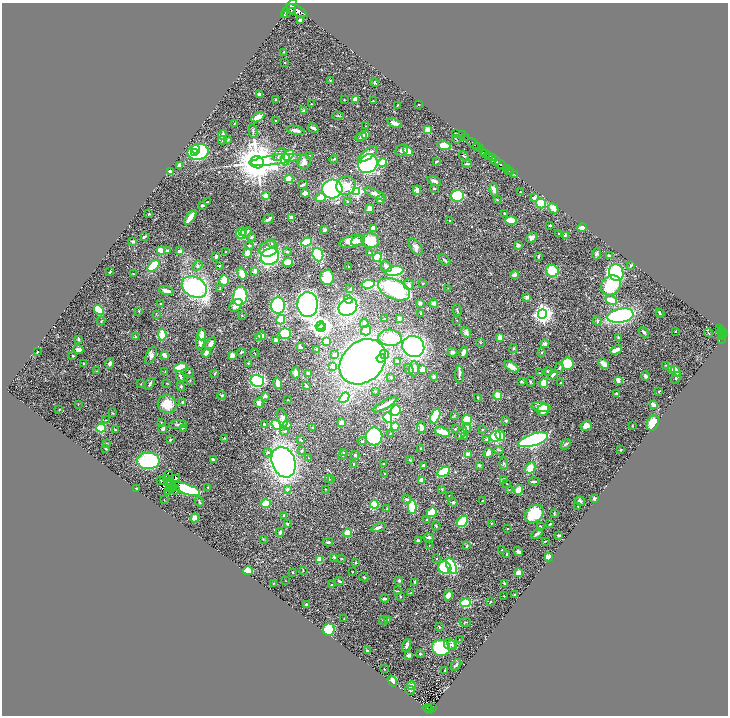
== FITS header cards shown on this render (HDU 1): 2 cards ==
NAXIS1  =                 1452
NAXIS2  =                 1427

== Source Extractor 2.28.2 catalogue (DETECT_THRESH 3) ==
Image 1452 x 1427 px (HDU 1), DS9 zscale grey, zoomed out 1/2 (1 PNG px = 2 x 2 image px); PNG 730 x 718 px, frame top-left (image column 1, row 1426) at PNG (2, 3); each listed source drawn as its Kron ellipse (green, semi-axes under 4 px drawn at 4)
Background 0.721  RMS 0.027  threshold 0.0822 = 3 sigma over >= 5 px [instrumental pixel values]
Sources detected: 534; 36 cannot appear on this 1/2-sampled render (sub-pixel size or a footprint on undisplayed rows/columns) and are neither listed nor drawn; the other 498 listed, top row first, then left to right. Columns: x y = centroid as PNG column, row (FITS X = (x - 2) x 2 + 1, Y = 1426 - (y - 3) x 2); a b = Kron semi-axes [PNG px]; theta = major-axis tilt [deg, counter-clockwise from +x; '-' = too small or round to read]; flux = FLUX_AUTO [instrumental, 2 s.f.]
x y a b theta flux
289 9 10 5 57 1500
293 11 3 2 - 290
297 11 11 5 -26 1800
285 15 3 1 - 100
300 20 4 3 - 11
284 52 3 2 - 3.3
285 63 2 2 - 2.7
330 81 3 2 - 2.9
375 83 4 3 - 5.9
259 95 4 3 - 14
275 99 2 2 - 4
355 99 4 3 - 60
344 100 2 2 - 3.4
373 101 3 2 - 2.8
311 104 2 2 - 4
397 105 4 2 - 2.8
419 105 2 1 - 2.1
304 111 3 2 - 24
338 116 5 3 - 6.1
258 117 7 4 31 39
276 121 2 2 - 5.2
234 123 3 2 - 1.8
394 123 7 3 -19 31
365 126 2 1 - 1.5
313 128 5 2 - 18
296 130 9 3 -12 21
427 130 3 3 - 54
253 131 6 2 -78 6.6
455 133 2 2 - 2.4
223 135 5 2 - 29
366 135 4 3 - 49
462 135 3 1 - 18
361 137 6 4 14 9.3
466 138 2 1 - 19
456 139 4 2 - 3.2
223 140 4 3 - 5.1
228 140 3 2 - 5.1
473 143 7 2 -39 420
444 146 7 3 -16 110
476 147 2 1 - 130
478 147 6 2 -36 510
196 150 4 3 - 87
402 150 7 5 36 12
408 151 6 4 -44 61
195 152 2 2 - 73
198 152 10 8 14 560
483 152 4 2 - 68
279 154 7 5 51 17
368 154 12 5 36 50
486 154 2 1 - 100
289 155 6 4 50 120
489 155 3 2 - 170
309 156 3 2 - 2.7
464 156 5 3 - 5.6
492 158 3 1 - 110
285 159 6 4 80 190
334 159 4 2 - 4.5
276 160 26 4 8 56
437 161 4 2 - 5.5
496 161 5 2 - 200
257 162 6 6 - 21000
304 162 7 6 - 27
383 163 4 4 - 89
368 164 10 9 - 660
467 164 5 2 - 7.4
501 164 6 2 -32 590
180 165 4 3 - 21
506 168 3 2 - 170
508 170 2 1 - 220
170 172 4 3 - 17
511 172 3 1 - 240
514 175 4 1 - 120
289 179 4 3 - 88
434 181 7 3 -19 15
303 184 5 3 - 7.5
346 185 10 9 - 62
434 188 3 2 - 6.6
332 189 10 9 - 820
417 190 5 3 - 27
494 190 7 4 -82 19
357 191 4 4 - 840
521 192 2 2 - 2.1
305 193 4 3 - 29
375 194 11 4 -26 27
266 196 3 3 - 48
457 196 6 6 - 360
321 198 5 3 - 93
534 198 3 2 - 21
381 200 2 2 - 71
497 200 3 2 - 3.3
208 202 3 2 - 5
347 202 4 3 - 5.9
541 204 5 4 - 120
203 205 4 3 - 10
553 208 5 3 - 76
369 209 4 4 - 18
504 213 3 3 - 3.8
149 214 2 2 - 4.5
190 218 8 3 54 68
291 218 3 3 - 34
268 219 6 2 36 14
511 220 6 3 -2 68
449 221 3 2 - 2.8
550 226 3 3 - 6.1
582 227 5 3 - 22
373 228 4 3 - 58
324 230 3 2 - 9.4
243 231 3 2 - 33
246 232 6 3 26 14
241 233 5 5 - 150
559 234 2 2 - 1.7
566 236 3 3 - 20
144 237 4 2 - 7
252 237 4 3 - 11
532 238 6 4 41 22
352 241 13 5 11 56
358 241 7 4 19 21
370 241 9 7 -8 120
133 242 4 3 - 8.7
306 242 5 4 - 120
272 243 4 4 - 7.3
249 246 4 3 - 5.1
518 246 4 3 - 11
416 247 9 5 -52 18
269 249 9 7 25 58
161 250 4 3 - 39
167 251 4 3 - 8.5
180 251 4 3 - 11
226 252 4 2 - 3.2
287 252 4 3 - 5.9
369 252 3 3 - 3.7
247 253 5 4 - 33
597 254 6 3 77 10
318 255 7 5 -69 220
270 256 9 8 - 500
538 256 3 3 - 6.5
609 256 3 2 - 6.9
216 257 4 3 - 12
377 257 4 3 - 210
445 260 7 3 -42 7.5
288 262 5 3 - 83
153 266 7 4 44 120
197 266 5 4 - 7.8
219 266 2 2 - 3.2
386 266 6 5 - 23
631 266 3 2 - 5.9
349 267 2 1 - 1.6
255 271 2 2 - 49
394 271 9 5 10 340
552 271 6 6 - 160
110 272 3 2 - 5.7
616 272 8 7 - 540
133 274 4 2 - 3.2
242 274 6 4 -68 37
514 275 4 3 - 15
327 277 8 7 - 120
224 280 5 5 - 78
423 283 2 2 - 3.5
368 284 6 4 6 230
409 285 5 5 - 18
611 285 11 9 46 210
194 287 13 10 -31 860
448 288 2 2 - 2.4
220 289 3 2 - 2.6
350 289 3 3 - 4.1
394 289 17 10 -24 490
166 290 7 3 -18 29
240 296 10 7 82 320
527 297 4 3 - 17
348 299 4 4 - 41
611 300 6 3 -27 71
420 303 3 3 - 15
434 303 4 3 - 18
161 304 3 2 - 4
236 305 8 5 44 25
278 305 8 7 - 360
308 305 12 10 87 1600
348 307 10 8 33 950
99 310 6 4 -48 140
457 310 6 2 -75 5.9
139 311 3 2 - 2.9
659 312 4 3 - 5.4
421 313 4 3 - 5.4
156 314 3 2 - 2.9
542 314 4 4 - 2700
660 314 4 2 - 5.8
242 315 3 2 - 2.7
621 316 13 7 11 790
384 319 2 2 - 8.9
399 319 3 3 - 17
281 320 5 3 - 150
457 320 2 1 - 1.4
101 321 4 2 - 3.9
597 321 4 3 - 7
364 324 4 3 - 16
320 326 4 4 - 2200
321 327 5 4 - 1900
719 329 4 2 - 100
366 330 5 4 - 43
721 330 2 1 - 38
675 331 2 1 - 3
644 332 6 3 -50 8.6
285 333 6 5 - 210
466 333 6 4 -56 13
709 333 4 1 - 2.3
722 333 3 2 - 170
162 334 6 4 -84 69
725 334 2 2 - 230
202 335 6 3 86 35
722 335 2 2 - 99
262 336 4 4 - 15
136 337 3 2 - 2.6
258 337 4 3 - 53
500 337 4 3 - 31
618 337 4 3 - 5
721 337 3 2 - 190
390 338 11 8 -5 170
78 339 2 2 - 6
201 339 11 4 81 79
721 339 3 2 - 41
276 340 3 3 - 14
326 341 3 3 - 74
211 343 7 4 55 16
480 343 3 3 - 3.6
545 344 4 3 - 17
413 346 11 10 - 1400
300 347 4 3 - 11
513 348 4 3 - 5.1
317 349 3 3 - 5.6
78 350 5 4 - 21
616 350 6 3 24 48
37 352 2 1 - 2.4
241 352 4 3 - 4.7
452 352 5 4 - 13
463 352 6 3 71 27
206 353 4 3 - 36
541 353 2 2 - 6.7
255 354 4 2 - 2.9
385 354 5 4 - 47
151 355 9 5 67 18
164 355 4 3 - 23
232 355 4 3 - 28
335 355 4 3 - 14
73 356 2 2 - 14
381 358 4 3 - 150
397 361 3 3 - 14
363 362 25 20 43 3100
110 363 5 4 - 14
248 363 3 3 - 3.5
568 363 6 6 - 200
83 364 3 2 - 5.9
603 364 6 3 -41 37
666 365 3 2 - 2.6
181 367 6 3 20 130
333 367 4 4 - 24
511 367 8 4 -32 50
559 368 5 3 - 6
409 369 5 4 - 8.6
414 369 7 5 88 43
423 370 3 3 - 87
671 370 4 3 - 14
96 371 3 2 - 2.3
165 371 2 2 - 2
676 371 5 3 - 89
189 372 2 2 - 11
548 372 4 4 - 11
295 373 5 4 - 25
308 373 4 3 - 14
540 373 2 2 - 2
215 374 3 2 - 3.2
459 374 9 3 -90 11
553 375 5 3 - 11
645 376 5 4 - 13
180 377 5 3 - 11
391 377 3 3 - 5.4
434 377 4 3 - 10
676 378 6 3 56 7.1
190 380 3 2 - 2.7
618 380 4 3 - 21
257 381 7 6 - 460
521 382 4 3 - 6.6
530 382 5 3 - 4.9
167 383 3 2 - 2.8
278 383 6 3 -78 44
544 383 5 4 - 70
560 383 2 2 - 9.5
141 384 2 1 - 2
150 384 6 3 53 6.4
306 385 3 2 - 8.1
181 387 4 4 - 7.1
375 391 2 2 - 2.7
659 391 2 2 - 5.8
616 394 3 2 - 5.8
222 395 4 3 - 5.5
265 396 4 3 - 12
498 396 4 4 - 65
477 397 3 2 - 2.4
344 398 6 4 50 320
288 400 3 2 - 2.2
183 403 3 3 - 19
259 403 5 4 - 21
78 404 2 2 - 2
167 404 9 9 - 100
385 404 14 2 31 46
653 405 3 3 - 43
541 407 9 5 -10 55
59 410 2 2 - 1.7
543 410 6 5 - 55
395 411 5 5 - 230
112 413 3 3 - 3.2
454 415 3 3 - 3.6
435 416 8 4 67 350
388 417 5 4 - 470
282 418 9 4 -75 19
106 420 2 2 - 2.3
467 420 5 4 - 120
506 421 3 2 - 6.6
161 422 3 2 - 2.9
342 423 3 3 - 55
653 423 8 5 63 100
178 424 9 3 6 10
264 424 3 3 - 4.7
276 425 6 4 -53 320
287 425 4 4 - 31
395 426 4 3 - 64
586 426 6 4 17 35
632 426 3 2 - 2.5
421 427 6 4 -84 25
101 428 5 4 - 210
163 428 3 3 - 16
183 428 3 2 - 2.4
313 428 3 2 - 3.7
467 428 5 4 - 8.2
456 429 3 3 - 3.1
483 429 3 2 - 5
115 430 3 2 - 5.7
284 431 4 3 - 6.6
442 432 8 3 -20 110
461 433 7 3 51 16
390 434 3 3 - 3.7
500 435 6 4 -65 33
374 436 9 8 - 440
465 436 3 2 - 3.8
495 436 6 5 - 290
224 438 3 2 - 2.6
487 439 3 2 - 18
170 440 2 2 - 13
301 440 4 2 - 5.1
533 440 15 6 18 1100
362 441 4 3 - 7.2
107 443 3 2 - 4.2
566 444 6 3 45 8.9
420 448 3 2 - 2.8
106 449 2 2 - 3.8
499 450 5 3 - 6.1
621 450 2 2 - 4
301 451 3 3 - 4.1
268 452 4 3 - 7.7
343 453 3 3 - 4.9
488 453 5 3 - 36
468 454 4 3 - 24
343 455 5 2 - 6.1
355 455 4 4 - 6.9
308 458 2 2 - 2.4
213 460 4 2 - 12
410 460 3 2 - 3.9
148 461 11 8 1 500
284 462 16 11 -69 1900
384 463 2 2 - 3.6
354 464 2 2 - 9.9
504 464 6 3 88 6.8
423 465 3 2 - 5.6
479 465 3 2 - 13
530 468 6 4 64 67
444 472 7 4 29 190
385 474 2 2 - 4.7
168 475 2 1 - 1.7
166 479 2 1 - 2.2
176 479 4 2 - 1.6
329 479 3 3 - 8.5
331 479 2 2 - 3.3
503 479 3 3 - 5.8
163 480 3 1 - 0.87
421 480 2 2 - 62
161 481 3 1 - 1
167 481 2 1 - 0.62
170 481 2 1 - 3.2
534 481 5 2 - 10
506 483 3 2 - 1.7
168 484 3 1 - 0.75
173 487 2 1 - 1
208 487 3 2 - 3.2
136 488 2 2 - 3.5
170 488 2 1 - 0.47
186 489 14 5 -19 430
287 489 4 3 - 9.8
325 489 2 2 - 3.2
442 489 4 3 - 4.8
172 490 3 1 - 1.1
175 490 4 2 - 2.5
509 490 3 1 - 2.4
519 490 5 4 - 48
169 491 3 1 - 2.9
449 495 3 2 - 2
407 499 4 3 - 11
594 499 3 2 - 11
164 500 2 1 - 2.5
483 500 4 2 - 3.6
580 501 5 4 - 11
199 502 5 3 - 5.8
453 502 4 4 - 7.4
266 503 5 4 - 80
374 504 4 4 - 98
578 506 2 1 - 2.4
412 507 7 4 90 170
387 509 4 2 - 6.3
432 512 5 4 - 94
534 514 10 8 39 210
554 514 4 3 - 3.7
284 515 4 3 - 7.7
195 518 4 4 - 39
427 520 3 3 - 6.6
462 521 6 4 47 140
491 523 3 2 - 3
287 524 3 3 - 5.5
550 524 2 2 - 4.8
436 526 4 3 - 6.1
540 526 3 3 - 4.1
378 527 7 3 20 15
507 528 2 2 - 2.5
280 532 4 4 - 9
348 533 4 4 - 60
537 534 6 3 33 13
559 535 3 2 - 8.4
428 537 5 3 - 9.9
263 539 3 2 - 3.6
418 540 3 3 - 6.1
545 541 3 2 - 3.6
328 542 5 3 - 8.2
467 545 4 3 - 4.6
429 546 2 1 - 1.9
502 550 2 2 - 3.3
518 551 5 3 - 13
507 555 4 2 - 12
334 557 4 3 - 5.4
549 557 4 3 - 33
319 559 4 3 - 69
342 559 4 2 - 3.6
436 559 3 2 - 3.6
356 562 3 3 - 3.9
451 566 9 4 -64 530
445 568 7 6 - 230
303 570 2 1 - 1.9
248 571 5 3 - 130
293 572 2 2 - 3.5
352 572 3 2 - 2.5
518 573 4 3 - 29
364 577 4 2 - 4.1
286 581 2 2 - 1.6
339 581 4 2 - 7.9
399 581 3 3 - 9.1
415 582 4 3 - 5.3
504 583 2 2 - 5.6
274 584 3 2 - 2.7
332 584 4 3 - 3.5
397 591 4 2 - 3.9
411 592 3 2 - 2.7
448 595 5 3 - 35
515 595 3 2 - 4.9
504 596 2 1 - 2
400 597 3 3 - 4.4
384 599 4 3 - 8.4
491 602 2 2 - 3.4
465 603 5 4 - 210
306 604 3 2 - 4.7
344 619 3 1 - 1.9
388 619 3 1 - 3
384 620 4 2 - 4.4
465 622 5 2 - 3.7
439 627 3 3 - 4.4
329 630 6 5 - 160
459 639 2 2 - 1.8
450 644 6 5 - 16
407 645 7 3 70 13
452 645 5 4 - 11
441 648 9 8 - 250
367 651 3 3 - 9.4
420 654 3 2 - 5.2
408 655 4 3 - 13
456 665 6 3 53 7.7
384 669 2 2 - 4.1
445 670 3 3 - 3.5
392 681 6 4 -57 21
411 686 4 3 - 51
410 690 5 3 - 6.1
432 707 2 1 - 4.4
427 708 5 3 - 140
430 709 2 2 - 55
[36 sub-pixel or undisplayed-footprint detections neither listed nor drawn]